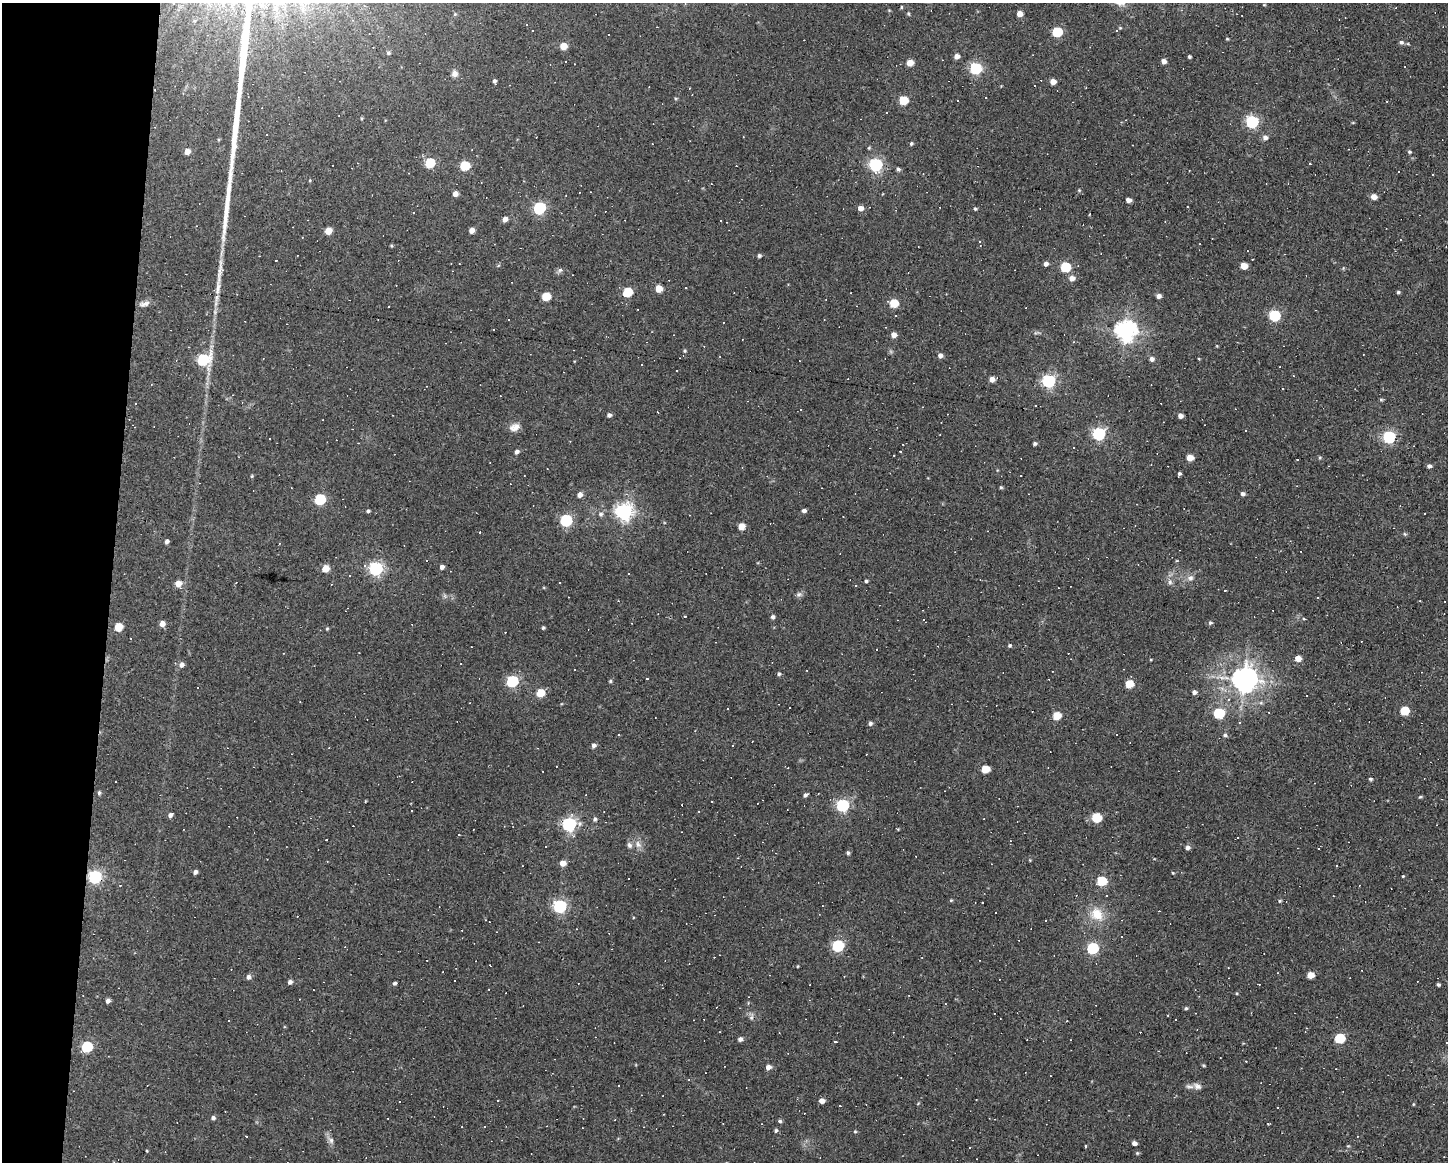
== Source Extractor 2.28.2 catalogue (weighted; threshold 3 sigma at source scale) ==
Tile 7 of 3 x 4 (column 1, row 3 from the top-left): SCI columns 107-1552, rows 1161-2320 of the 4664 x 4640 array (HDU 1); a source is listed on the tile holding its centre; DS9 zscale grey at full resolution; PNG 1450 x 1164 px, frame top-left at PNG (2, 3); no overlay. Shown black and unused: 8% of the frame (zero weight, under 3 of 4 exposures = <1% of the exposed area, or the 3 px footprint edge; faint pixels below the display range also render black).
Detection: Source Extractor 2.28.2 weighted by HDU 2 'WHT'; one run over the whole footprint, this tile lists its part. Background 0.037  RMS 0.0064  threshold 0.0288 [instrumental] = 3 sigma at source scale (4.5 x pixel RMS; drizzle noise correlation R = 1.50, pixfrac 1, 0.05/0.05 arcsec/px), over >= 5 px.
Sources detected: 314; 110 cosmic-ray / hot-pixel residue — not listed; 1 inside a brighter listed object's ellipse — not listed separately; the other 203 listed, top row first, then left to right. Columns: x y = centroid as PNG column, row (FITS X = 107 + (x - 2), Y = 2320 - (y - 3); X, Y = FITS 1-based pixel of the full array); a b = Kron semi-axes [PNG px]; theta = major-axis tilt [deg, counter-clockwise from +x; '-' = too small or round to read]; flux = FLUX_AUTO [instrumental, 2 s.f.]
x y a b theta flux
909 14 5 3 - 0.65
1019 14 5 4 - 5.2
532 30 3 2 - 0.51
1116 31 4 4 - 1.2
1057 32 6 5 - 34
1227 39 5 3 - 0.55
1401 42 6 5 - 1.6
563 46 5 5 - 9.3
388 53 6 5 - 0.98
957 56 5 5 - 3.1
1189 57 3 3 - 0.88
1164 61 5 4 - 2.9
910 63 5 5 - 6.9
975 68 6 6 - 68
454 74 9 8 - 3
495 81 5 3 - 1.4
1053 82 5 4 - 5.1
986 97 3 2 - 0.86
903 100 6 5 - 22
957 100 3 2 - 1
886 112 3 3 - 5.7
1252 122 6 6 - 88
1265 137 6 6 - 2.7
911 143 5 4 - 0.89
869 148 5 3 - 0.65
187 152 5 5 - 4.4
1409 152 5 4 - 0.86
430 163 6 6 - 30
1310 164 3 3 - 2.8
875 165 6 6 - 96
464 166 6 6 - 27
898 169 4 4 - 1.3
1079 190 4 4 - 0.59
455 194 5 5 - 3.5
1374 197 5 5 - 4.9
1128 200 5 4 - 3
539 208 6 6 - 77
860 208 5 5 - 3.5
975 209 5 4 - 0.89
505 219 6 5 - 3.1
720 220 2 2 - 0.58
471 230 5 4 - 3.9
328 231 5 5 - 8.2
979 241 4 4 - 0.79
759 256 4 4 - 1.2
276 260 3 2 - 0.56
1046 264 5 5 - 2.1
1244 266 5 5 - 9.1
1065 267 6 5 - 38
220 272 43 8 83 11
1072 278 6 6 - 3.8
658 288 5 5 - 9.4
627 292 6 5 - 27
1398 292 4 4 - 0.86
1159 296 5 4 - 2.7
546 297 6 5 - 18
894 303 6 5 - 19
144 304 15 6 13 3.1
388 307 3 2 - 1.3
1274 315 6 6 - 59
509 319 3 3 - 1.1
1126 331 7 7 - 390
894 335 5 5 - 3.5
685 351 4 4 - 0.71
940 356 5 5 - 2.6
1152 359 5 5 - 2.2
203 360 7 6 - 62
642 365 3 2 - 0.82
677 371 3 2 - 0.55
992 379 5 4 - 4.4
1048 381 6 6 - 110
1381 400 6 4 -1 0.7
135 404 3 2 - 0.61
1035 406 2 2 - 0.53
801 410 3 2 - 0.68
657 412 3 2 - 0.54
609 415 5 4 - 1.6
1180 416 4 4 - 2.9
515 427 14 9 21 4.3
1098 434 6 6 - 100
1389 437 6 6 - 84
1035 444 4 4 - 1.3
900 451 3 2 - 0.4
517 452 5 5 - 1.8
1320 457 5 3 - 0.7
1190 458 5 5 - 8
1297 459 3 2 - 0.69
1429 466 4 4 - 1.9
1179 474 4 3 - 1.1
252 476 5 3 - 0.64
1001 487 5 4 - 0.74
1243 494 5 4 - 1.7
580 495 6 5 - 2.9
320 499 6 6 - 51
368 511 4 4 - 0.99
804 511 5 4 - 1.7
624 512 7 7 - 240
601 514 7 6 - 1.5
566 520 6 6 - 71
741 526 5 5 - 7
480 532 3 3 - 2
1405 534 5 4 - 0.8
167 541 5 4 - 1.7
442 567 5 4 - 2.3
325 568 6 5 - 7.8
375 569 6 6 - 120
628 574 2 2 - 0.55
349 576 3 2 - 0.78
1190 578 8 6 1 2.2
866 581 4 3 - 0.96
1170 582 7 6 - 1.9
178 584 6 6 - 5.8
799 594 6 6 - 1.7
1317 597 2 2 - 0.5
685 616 3 3 - 1.3
772 617 5 5 - 1.3
1303 619 3 3 - 2.4
1210 623 5 5 - 1
162 624 6 5 - 3.9
118 627 6 5 - 13
543 628 5 3 - 0.79
327 629 5 3 - 0.61
1010 645 5 5 - 0.99
877 650 3 3 - 1
1298 658 5 5 - 6.3
182 665 6 5 - 2.4
779 674 5 4 - 1.1
647 678 3 2 - 0.72
1245 679 8 8 - 690
512 681 6 6 - 66
610 681 5 4 - 0.8
1129 684 6 5 - 17
197 687 3 3 - 0.79
1194 692 5 5 - 1.8
540 693 6 5 - 14
1404 711 6 5 - 22
1219 713 6 6 - 46
1056 716 5 5 - 16
870 723 5 5 - 1.4
1225 735 6 4 -15 1.2
594 745 5 5 - 1.8
733 746 3 3 - 2.3
985 769 6 5 - 14
1370 779 5 4 - 0.89
99 793 5 4 - 1
805 795 6 4 38 1.4
1420 797 5 3 - 0.68
842 805 6 6 - 91
170 815 7 5 41 1.8
1096 818 6 5 - 30
595 819 6 5 - 1.3
569 824 6 6 - 140
459 834 3 3 - 7
638 844 11 7 -70 3.3
629 845 8 6 -64 1.8
1188 847 5 5 - 2
848 853 5 4 - 1.1
563 863 5 5 - 5.6
1336 866 3 3 - 1.3
195 872 5 4 - 1.9
1403 876 4 3 - 0.49
95 877 6 6 - 110
629 879 3 3 - 1.9
1101 881 6 5 - 28
951 900 4 4 - 0.67
1280 901 5 4 - 0.72
559 906 6 6 - 110
1097 914 17 14 -44 12
1121 936 2 2 - 0.48
838 946 6 6 - 69
1092 948 6 6 - 63
490 965 3 2 - 0.68
1310 975 5 5 - 8.1
248 977 6 5 - 2.1
290 982 5 5 - 1.8
395 983 4 3 - 1.2
1438 984 3 3 - 1.1
108 1001 5 4 - 1.9
1186 1008 4 4 - 0.88
1168 1015 2 2 - 0.46
751 1017 7 6 - 1.6
1339 1038 6 5 - 35
740 1039 5 5 - 1.9
835 1042 3 3 - 0.87
87 1047 6 6 - 49
768 1067 5 5 - 3.3
619 1085 2 2 - 0.61
1197 1086 10 7 -25 2.7
399 1101 2 2 - 0.55
498 1101 3 2 - 0.51
822 1101 5 5 - 3.5
1413 1104 4 3 - 0.47
840 1106 3 2 - 0.43
213 1118 5 5 - 1.5
780 1121 5 4 - 1.1
776 1130 5 4 - 1.1
855 1131 5 3 - 0.61
331 1140 9 6 -58 2.4
1134 1143 5 4 - 2.3
1085 1146 5 2 - 0.75
969 1147 3 3 - 3.4
147 1151 4 3 - 0.49
1137 1153 4 4 - 0.68
Overlapping masked pixels (flux is a lower limit): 1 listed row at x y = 95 877